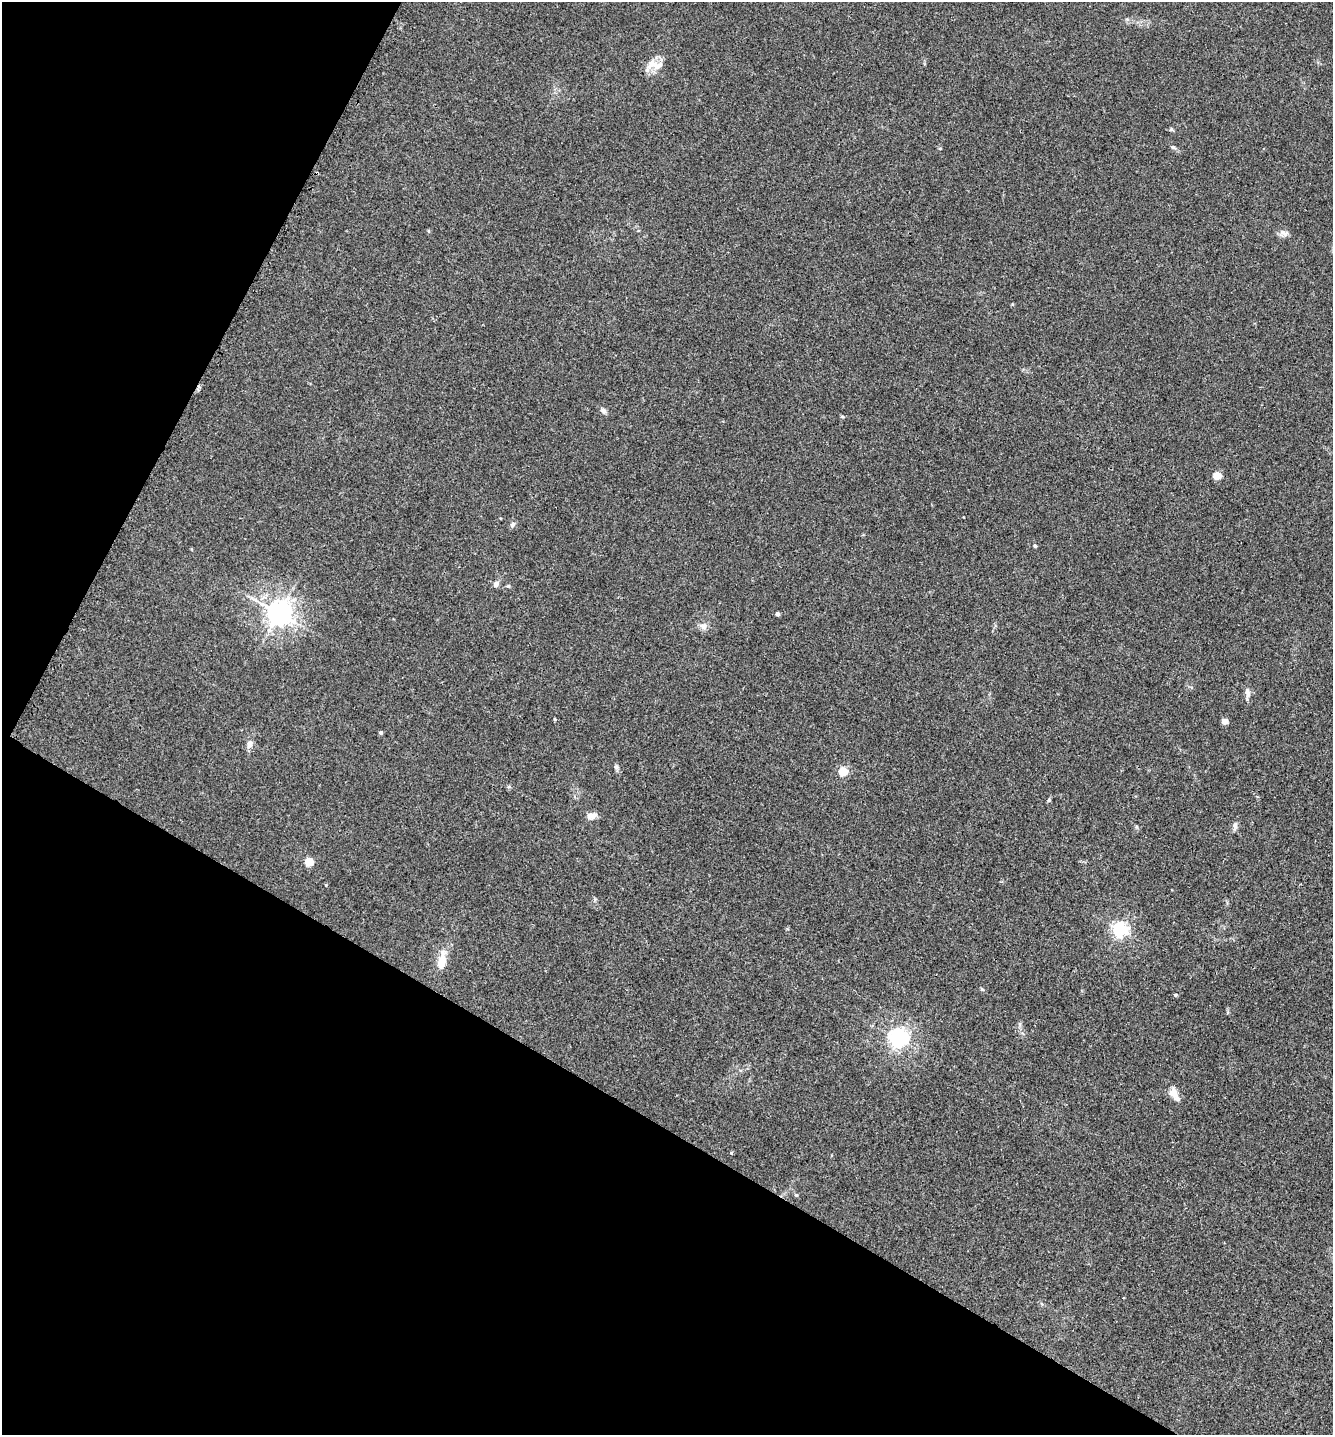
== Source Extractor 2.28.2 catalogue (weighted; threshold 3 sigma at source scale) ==
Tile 9 of 4 x 4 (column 1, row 3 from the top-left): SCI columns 161-1491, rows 1464-2896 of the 5791 x 5784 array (HDU 1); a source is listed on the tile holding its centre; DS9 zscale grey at full resolution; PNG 1335 x 1437 px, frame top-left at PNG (2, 2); no overlay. Shown black and unused: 29% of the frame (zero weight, under 3 of 4 exposures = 2% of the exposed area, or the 3 px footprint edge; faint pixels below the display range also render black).
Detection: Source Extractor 2.28.2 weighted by HDU 2 'WHT'; one run over the whole footprint, this tile lists its part. Background 0.0172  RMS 0.0044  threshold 0.02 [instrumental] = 3 sigma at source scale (4.5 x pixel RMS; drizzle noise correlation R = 1.50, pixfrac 1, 0.05/0.05 arcsec/px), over >= 5 px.
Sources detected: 33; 1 inside a brighter object's white glare — not listed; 2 inside a brighter listed object's ellipse — not listed separately; the other 30 listed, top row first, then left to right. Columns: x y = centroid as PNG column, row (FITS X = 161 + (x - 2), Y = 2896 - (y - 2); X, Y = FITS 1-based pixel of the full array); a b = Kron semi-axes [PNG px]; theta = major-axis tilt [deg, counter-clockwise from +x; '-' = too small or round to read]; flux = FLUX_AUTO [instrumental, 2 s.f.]
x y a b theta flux
656 65 19 12 -8 5.1
1171 129 6 4 1 0.62
1173 147 6 4 -23 0.73
428 231 5 3 - 0.46
1284 233 12 5 -26 1.6
603 411 8 6 -44 1.3
1217 476 5 4 - 13
512 524 7 5 62 1.4
1035 546 4 3 - 0.89
496 584 7 6 - 1.7
279 613 8 7 - 440
777 614 4 4 - 1.3
703 626 10 8 -28 2.2
1247 692 12 7 -79 2.1
555 719 4 3 - 0.43
1225 721 4 4 - 5.6
381 733 5 4 - 0.81
250 744 10 7 63 2.2
843 772 5 5 - 22
1049 800 6 4 88 0.56
592 816 12 8 12 2.7
1235 826 12 5 78 1.4
309 862 5 5 - 18
1119 930 6 5 - 120
442 961 25 11 81 6.3
982 989 5 4 - 0.59
1175 995 5 4 - 0.56
897 1039 7 5 -17 150
1173 1093 12 11 - 3.3
731 1153 4 4 - 0.49
Unlisted compact peaks at least as high as the median listed source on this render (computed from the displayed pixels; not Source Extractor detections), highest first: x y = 616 767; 326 885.